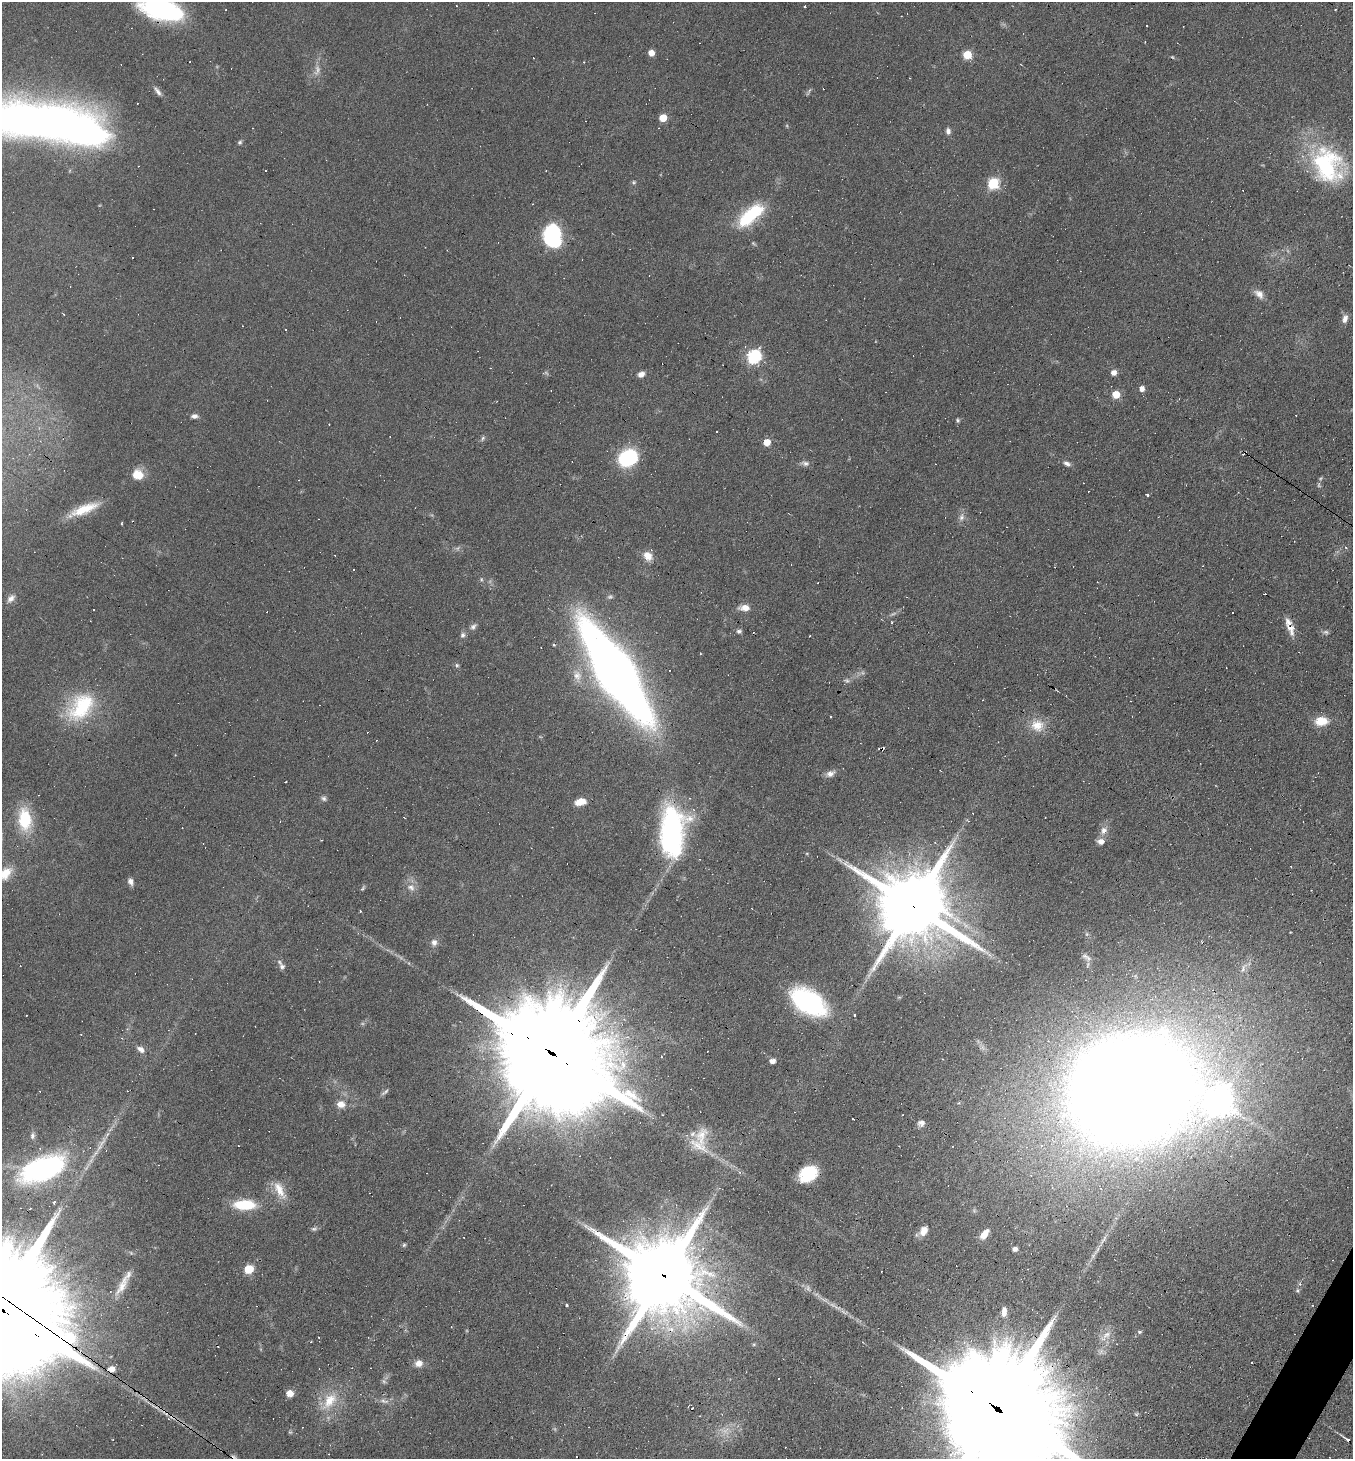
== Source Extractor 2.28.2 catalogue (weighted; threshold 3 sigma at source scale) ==
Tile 6 of 4 x 4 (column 2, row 2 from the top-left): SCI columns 1636-2986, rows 2913-4369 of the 5834 x 5825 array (HDU 1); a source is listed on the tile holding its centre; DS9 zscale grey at full resolution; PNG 1355 x 1461 px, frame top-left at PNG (2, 2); no overlay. Shown black and unused: <1% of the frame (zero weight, under 5 of 9 exposures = <1% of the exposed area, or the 3 px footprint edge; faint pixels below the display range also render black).
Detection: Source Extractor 2.28.2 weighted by HDU 2 'WHT'; one run over the whole footprint, this tile lists its part. Background 0.104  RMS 0.0049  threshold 0.0201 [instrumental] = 3 sigma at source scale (4.09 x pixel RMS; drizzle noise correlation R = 1.36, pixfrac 0.8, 0.05/0.05 arcsec/px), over >= 5 px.
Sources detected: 215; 13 too faint to see at this stretch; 79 cosmic-ray / hot-pixel residue — not listed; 6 inside a brighter listed object's ellipse — not listed separately; the other 117 listed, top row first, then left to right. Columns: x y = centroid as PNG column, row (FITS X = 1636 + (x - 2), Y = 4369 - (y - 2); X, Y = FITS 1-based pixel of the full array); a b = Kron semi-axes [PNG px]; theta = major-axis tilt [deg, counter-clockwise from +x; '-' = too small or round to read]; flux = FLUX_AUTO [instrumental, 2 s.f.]
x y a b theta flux
162 10 40 18 -14 76
651 53 5 5 - 4.9
967 55 5 5 - 17
158 91 14 6 -53 2
663 118 5 5 - 11
45 122 110 32 -8 430
948 131 8 6 -77 1.7
240 142 6 5 - 0.84
1327 165 47 36 -64 53
634 182 6 5 - 0.79
993 183 6 6 - 42
750 215 34 14 40 29
552 236 24 18 -83 36
753 243 7 4 -32 0.64
1259 294 14 8 -40 3.2
1345 319 11 7 73 2.6
285 329 2 2 - 0.41
754 356 6 6 - 93
1114 373 6 6 - 2.5
641 374 7 5 28 2.8
1142 389 5 4 - 3.2
1116 394 5 5 - 11
194 416 9 6 1 1.7
958 420 5 5 - 0.78
717 431 3 2 - 0.49
767 442 5 5 - 7.2
628 458 18 15 27 36
805 463 11 6 -10 1.7
1067 463 10 6 -26 1.8
138 475 13 11 -22 7.6
1319 485 8 5 -83 1
1147 495 3 3 - 4.6
84 509 39 10 22 13
961 517 11 8 77 2.3
122 523 3 2 - 0.54
1346 548 5 3 - 0.53
648 555 13 9 -41 5
481 579 6 3 -72 0.61
11 599 13 8 50 2.7
745 608 11 6 -3 4.7
93 610 3 2 - 0.7
473 626 10 7 42 1.6
1291 629 19 10 -67 4.6
739 631 7 5 5 1.1
1326 632 8 6 -1 1.2
463 635 8 6 74 1.4
457 665 6 5 - 0.77
615 672 79 24 -57 540
577 675 16 12 -70 5.9
81 707 44 28 49 33
831 717 2 2 - 0.35
1321 721 13 9 4 9.4
1037 726 20 13 -34 7.7
880 749 8 3 16 1.2
830 774 9 8 - 2.6
324 798 7 6 - 1.2
580 802 11 6 11 6.3
25 819 28 16 -87 19
1104 830 10 8 71 3.1
671 838 32 14 84 190
321 840 3 2 - 0.63
1101 841 9 7 -11 2.6
5 873 18 11 54 8.2
130 881 9 6 -64 1.9
411 887 12 9 -43 3.3
363 888 9 4 56 0.69
913 906 21 16 -35 5800
434 942 9 8 - 2.3
1086 957 14 5 -34 1.7
282 967 8 7 - 1.7
808 1002 35 19 -33 68
140 1049 11 7 -37 2.5
551 1053 43 23 -35 25000
661 1057 3 2 - 0.53
772 1061 4 4 - 3.7
1132 1089 76 62 9 2200
386 1091 6 4 46 0.73
1219 1101 9 9 - 590
341 1104 12 10 -3 3.8
853 1119 2 2 - 0.31
921 1123 8 6 53 2.6
32 1136 10 6 80 1.4
701 1136 28 18 74 10
1041 1145 4 3 - 0.71
1137 1158 4 4 - 1.9
42 1169 57 26 22 90
740 1172 5 5 - 0.67
808 1173 17 13 31 22
279 1189 22 10 -58 7.1
54 1203 4 3 - 0.57
244 1205 24 10 0 17
314 1229 9 5 15 1.1
924 1231 11 8 62 4.8
984 1234 12 6 50 4.9
464 1238 3 2 - 0.35
404 1245 5 5 - 0.7
703 1248 6 5 - 1.4
1015 1249 4 4 - 2.1
1098 1249 7 4 70 0.91
249 1269 6 5 - 20
663 1275 24 19 -39 8500
121 1287 26 10 58 6.1
1298 1291 6 6 - 0.86
836 1307 10 5 -35 1.9
2 1310 58 25 -35 37000
1004 1311 11 6 87 3.1
1139 1332 6 4 12 0.77
1106 1336 20 8 44 3.8
621 1342 35 8 59 7.8
754 1344 6 4 19 0.56
418 1363 10 8 9 3.3
112 1369 6 6 - 3.9
290 1393 5 5 - 8.4
329 1401 30 15 52 13
384 1401 15 6 -15 2.4
996 1408 53 24 -35 33000
1346 1439 13 3 -35 1.7
Overlapping masked pixels (flux is a lower limit): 12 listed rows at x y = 162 10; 1291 629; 615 672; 880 749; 913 906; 551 1053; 1132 1089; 663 1275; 2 1310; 112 1369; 996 1408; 1346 1439
Isophote crosses this tile's border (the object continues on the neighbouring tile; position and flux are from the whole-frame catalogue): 5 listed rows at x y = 162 10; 45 122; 5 873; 2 1310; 996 1408